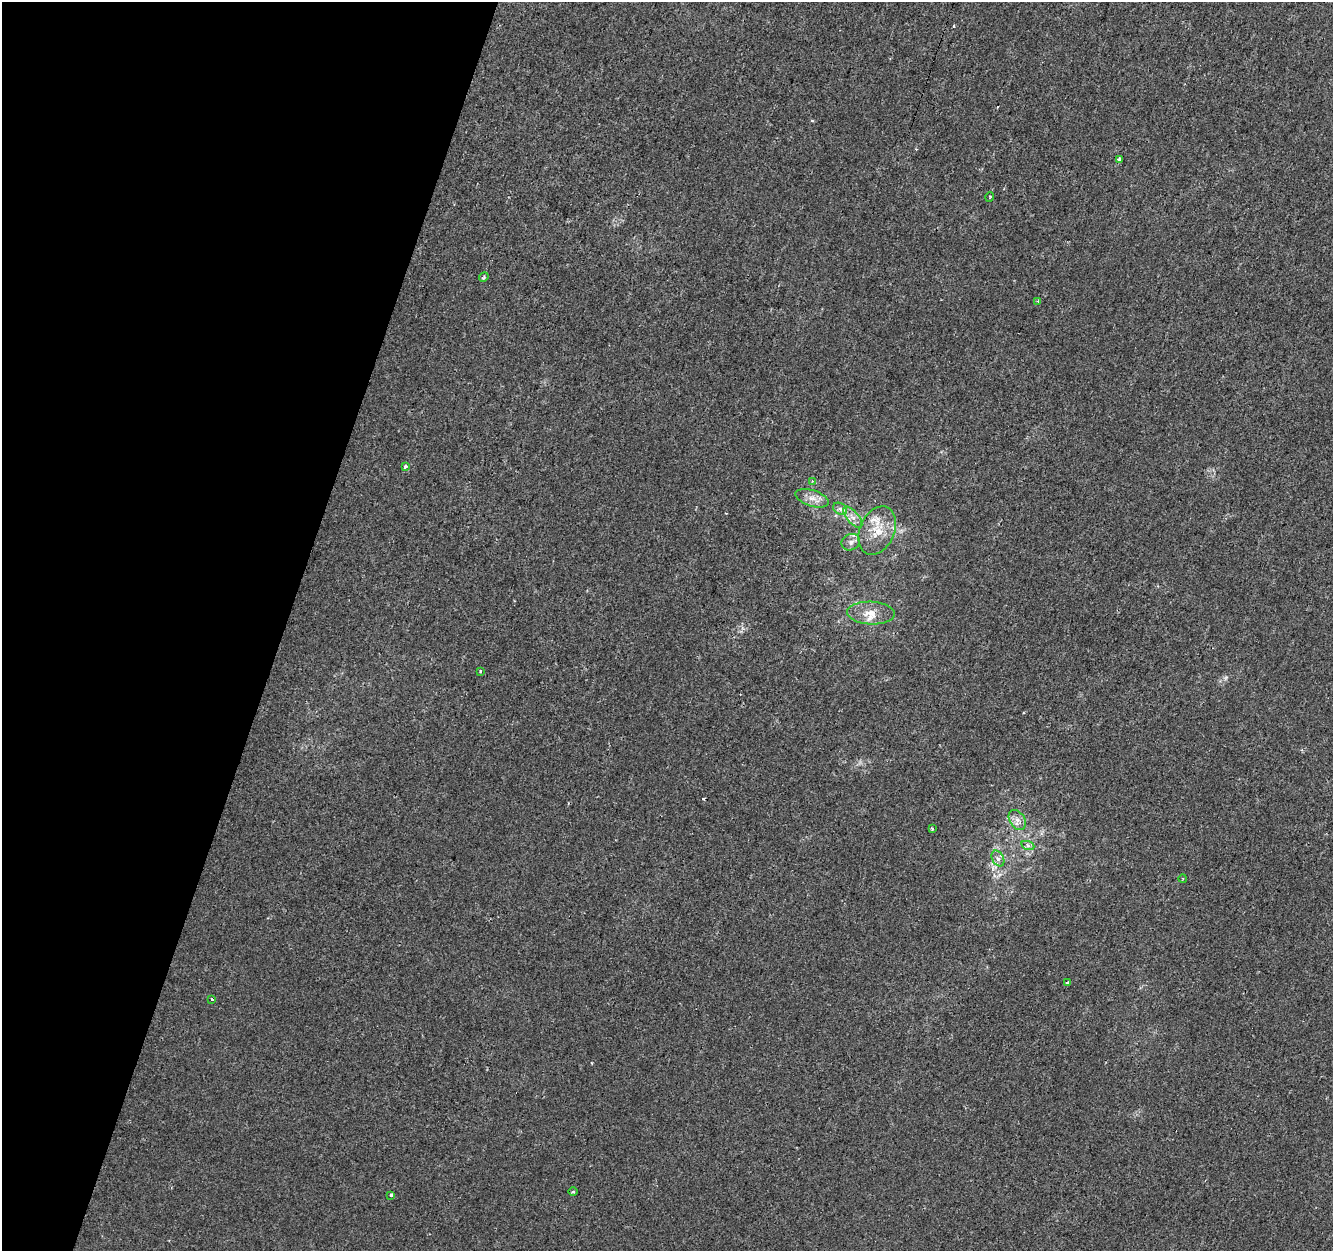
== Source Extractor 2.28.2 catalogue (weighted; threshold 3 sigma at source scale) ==
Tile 9 of 4 x 4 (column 1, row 3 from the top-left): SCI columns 36-1366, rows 1578-2826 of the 5374 x 5589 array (HDU 1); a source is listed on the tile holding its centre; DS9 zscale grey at full resolution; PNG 1335 x 1253 px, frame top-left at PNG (2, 2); each listed source drawn as its Kron ellipse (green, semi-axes under 4 px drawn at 4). Shown black and unused: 21% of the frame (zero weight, under 2 of 3 exposures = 3% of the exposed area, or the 3 px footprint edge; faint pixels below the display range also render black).
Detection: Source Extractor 2.28.2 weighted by HDU 2 'WHT'; one run over the whole footprint, this tile lists its part. Background 1.37e-04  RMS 0.0028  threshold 0.0124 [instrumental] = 3 sigma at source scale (4.5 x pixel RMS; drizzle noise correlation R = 1.50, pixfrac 1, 0.0396/0.0396 arcsec/px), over >= 5 px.
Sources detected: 26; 2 cosmic-ray / hot-pixel residue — neither listed nor drawn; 2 inside a brighter listed object's ellipse — not listed separately; the other 22 listed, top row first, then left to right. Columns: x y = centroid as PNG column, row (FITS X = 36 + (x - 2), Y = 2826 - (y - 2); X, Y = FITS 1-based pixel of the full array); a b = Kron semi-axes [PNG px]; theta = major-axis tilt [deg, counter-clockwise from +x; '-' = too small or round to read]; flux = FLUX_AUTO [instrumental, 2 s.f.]
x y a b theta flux
1119 159 4 3 - 1.5
990 197 4 3 - 0.39
484 277 5 4 - 0.36
1038 301 3 3 - 0.27
405 466 3 3 - 1.2
812 481 4 3 - 0.33
812 498 17 8 -18 2.4
840 509 7 5 -30 0.84
853 517 13 6 -49 1.7
877 530 25 17 66 6.6
851 542 9 8 - 1.3
871 613 24 11 -3 4.2
480 671 3 3 - 0.32
1017 820 11 7 -56 1.8
932 829 3 3 - 0.39
1028 846 7 4 -20 0.65
998 858 8 5 -61 1
1183 879 4 3 - 0.24
1067 983 3 3 - 1.5
212 999 3 3 - 1.2
573 1192 5 3 - 0.32
391 1195 4 3 - 0.65